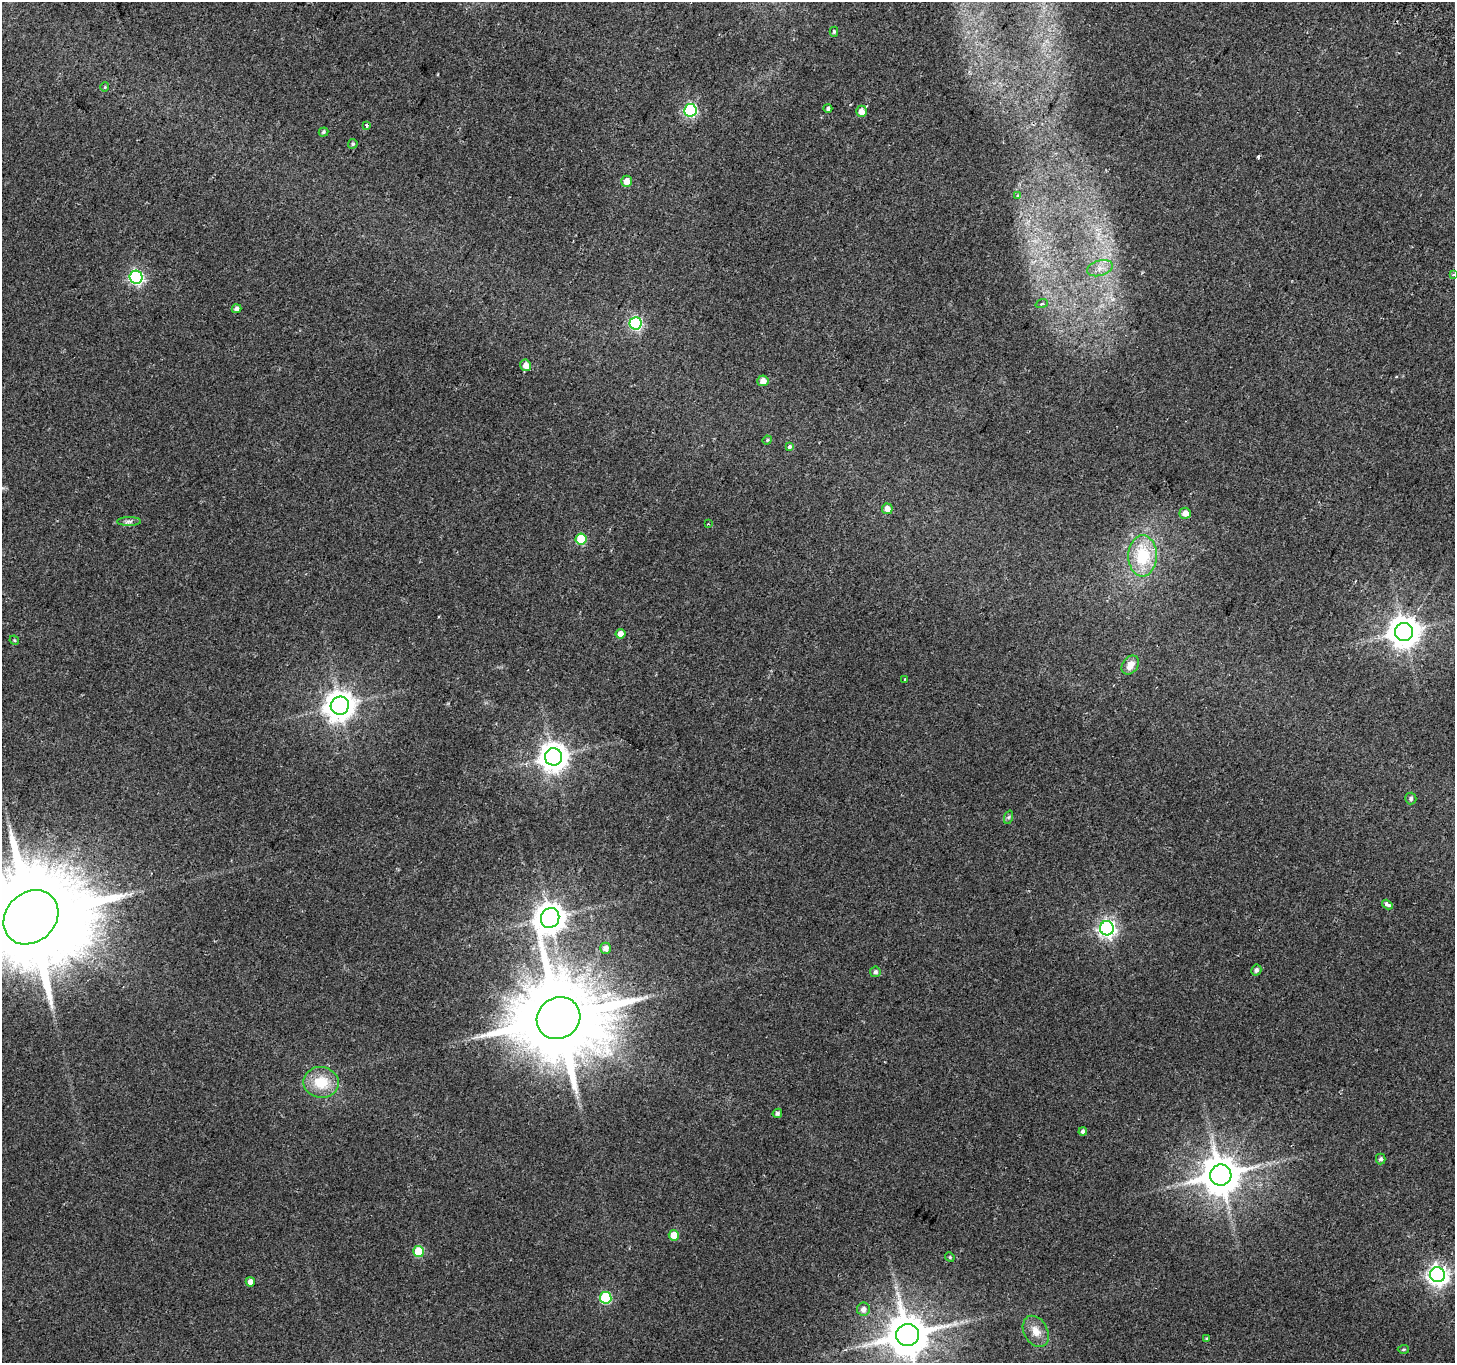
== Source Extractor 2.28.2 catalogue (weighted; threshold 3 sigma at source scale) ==
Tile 10 of 4 x 4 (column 2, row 3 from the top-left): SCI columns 1485-2937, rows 1609-2969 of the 5882 x 6004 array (HDU 1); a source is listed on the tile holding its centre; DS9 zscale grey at full resolution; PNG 1457 x 1365 px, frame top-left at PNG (2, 2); each listed source drawn as its Kron ellipse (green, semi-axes under 4 px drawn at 4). Shown black and unused: <1% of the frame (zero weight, under 2 of 3 exposures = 3% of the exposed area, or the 3 px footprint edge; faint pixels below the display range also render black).
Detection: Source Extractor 2.28.2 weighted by HDU 2 'WHT'; one run over the whole footprint, this tile lists its part. Background 0.0514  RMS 0.0053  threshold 0.0239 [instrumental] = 3 sigma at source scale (4.5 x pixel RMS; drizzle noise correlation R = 1.50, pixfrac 1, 0.0396/0.0396 arcsec/px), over >= 5 px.
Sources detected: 61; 2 cosmic-ray / hot-pixel residue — neither listed nor drawn; the other 59 listed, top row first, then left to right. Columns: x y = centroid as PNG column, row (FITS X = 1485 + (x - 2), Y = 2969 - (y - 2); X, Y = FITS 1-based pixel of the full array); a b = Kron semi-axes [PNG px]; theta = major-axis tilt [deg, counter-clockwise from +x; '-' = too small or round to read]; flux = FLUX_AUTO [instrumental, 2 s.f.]
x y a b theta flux
834 32 5 4 - 0.69
105 87 4 4 - 0.55
828 109 4 4 - 1.2
690 110 6 6 - 78
861 111 6 5 - 4.1
367 126 4 3 - 1.7
324 132 5 4 - 0.89
353 144 5 5 - 0.85
627 181 5 5 - 5.2
1017 195 4 3 - 0.57
1100 268 13 7 16 4.5
1453 274 4 3 - 0.66
136 277 6 6 - 110
1042 304 6 4 20 0.84
236 309 5 4 - 2
635 323 6 6 - 80
526 365 6 5 - 4.4
763 381 5 5 - 4
767 440 5 4 - 0.59
790 446 3 3 - 5.3
887 509 5 5 - 3.8
1185 513 6 5 - 4
129 521 12 4 0 1.6
708 524 3 3 - 0.46
581 539 5 5 - 27
1143 556 20 14 90 26
1404 632 9 9 - 870
620 634 5 5 - 4.1
14 640 5 4 - 0.56
1130 665 10 7 54 5.1
905 679 3 3 - 0.76
340 706 9 9 - 730
553 757 9 8 - 680
1411 799 6 5 - 1.2
1009 817 7 4 71 0.9
1387 904 6 3 -32 2.7
31 917 30 24 43 15000
550 918 10 9 - 830
1107 928 7 7 - 200
606 948 5 5 - 2.7
1256 970 5 5 - 1.5
875 972 5 5 - 1.3
558 1018 22 20 35 8900
321 1082 18 15 -8 15
777 1113 5 4 - 1.3
1083 1131 4 4 - 1.5
1381 1159 5 5 - 1.2
1221 1175 10 10 - 1600
674 1235 5 5 - 7.2
419 1251 5 5 - 21
950 1257 5 4 - 0.68
1437 1275 7 7 - 310
250 1282 5 4 - 3.4
606 1298 6 6 - 47
863 1309 6 6 - 2.6
1036 1331 16 12 -61 6.3
908 1335 11 11 - 2000
1206 1339 4 4 - 0.72
1403 1349 6 4 3 0.81
Overlapping masked pixels (flux is a lower limit): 1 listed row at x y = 31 917
Isophote crosses this tile's border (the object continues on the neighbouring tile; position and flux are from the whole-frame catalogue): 2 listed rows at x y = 31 917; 908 1335